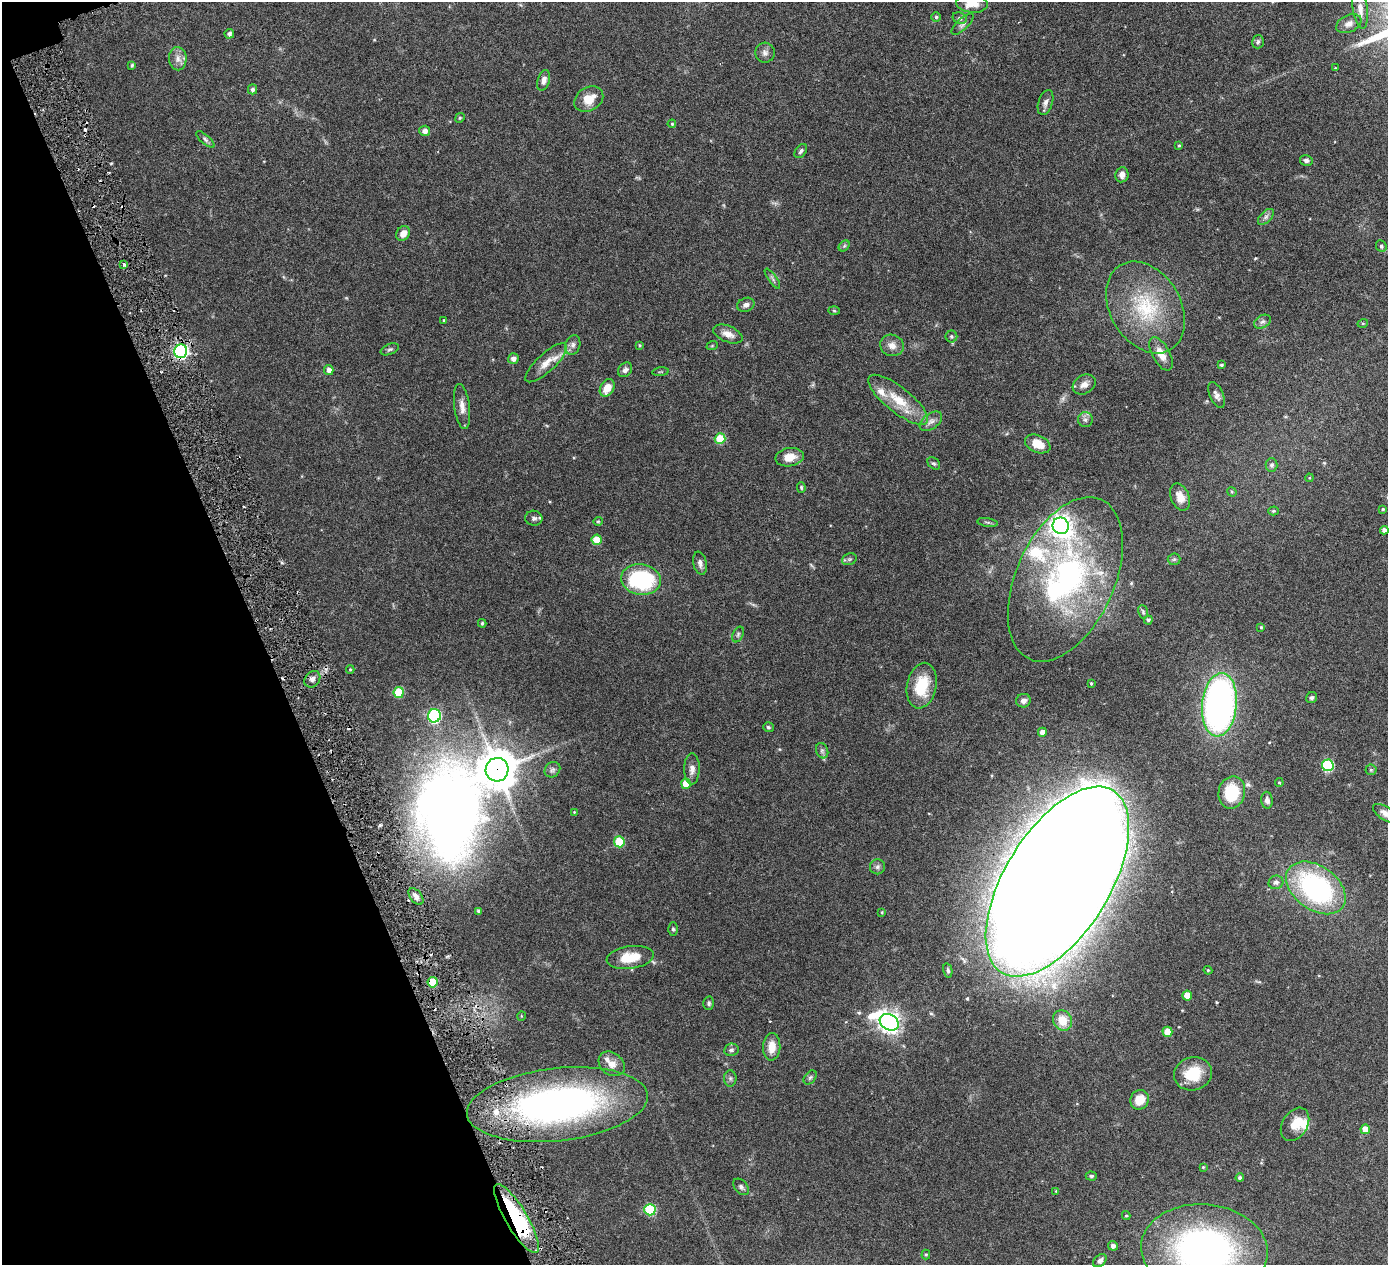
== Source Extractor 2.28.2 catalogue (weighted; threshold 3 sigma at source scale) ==
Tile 5 of 4 x 4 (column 1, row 2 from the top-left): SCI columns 15-1400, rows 2713-3975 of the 5576 x 5554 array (HDU 1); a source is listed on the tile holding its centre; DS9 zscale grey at full resolution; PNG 1390 x 1267 px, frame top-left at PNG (2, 2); each listed source drawn as its Kron ellipse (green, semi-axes under 4 px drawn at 4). Shown black and unused: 19% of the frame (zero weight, under 3 of 6 exposures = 1% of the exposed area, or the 3 px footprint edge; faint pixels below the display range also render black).
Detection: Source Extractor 2.28.2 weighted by HDU 2 'WHT'; one run over the whole footprint, this tile lists its part. Background 0.0801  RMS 0.0034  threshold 0.0139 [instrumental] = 3 sigma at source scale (4.09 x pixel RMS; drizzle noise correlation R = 1.36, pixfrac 0.8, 0.05/0.05 arcsec/px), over >= 5 px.
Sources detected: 163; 1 too faint to see at this stretch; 1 inside a brighter object's white glare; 6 cosmic-ray / hot-pixel residue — neither listed nor drawn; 6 inside a brighter listed object's ellipse — not listed separately; the other 149 listed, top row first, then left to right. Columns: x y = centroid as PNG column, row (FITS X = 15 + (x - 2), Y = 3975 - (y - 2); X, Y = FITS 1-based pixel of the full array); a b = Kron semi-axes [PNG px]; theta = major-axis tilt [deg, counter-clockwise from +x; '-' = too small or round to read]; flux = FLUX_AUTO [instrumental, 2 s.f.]
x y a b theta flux
972 3 16 9 -6 4.1
1360 9 20 7 -82 2.2
936 17 4 4 - 0.5
960 18 7 5 -22 0.64
963 24 14 5 44 1
1349 24 13 8 25 1.6
229 34 5 5 - 0.84
1258 42 7 6 - 0.59
765 53 10 9 - 1.3
178 59 11 9 -87 2
132 65 4 3 - 0.46
1335 68 4 3 - 0.21
544 80 10 6 73 1.4
252 89 5 4 - 0.73
589 99 15 11 33 4.6
1046 102 13 7 72 1.3
460 118 5 4 - 0.38
672 124 4 4 - 0.39
425 131 5 5 - 1.3
205 139 11 4 -41 0.8
1179 145 4 3 - 0.38
801 151 8 5 55 0.74
1306 160 6 5 - 0.88
1122 175 8 6 81 1.5
1266 217 10 5 45 0.92
403 233 8 6 55 2.3
844 246 6 4 45 0.52
1381 246 6 5 - 0.68
124 264 4 3 - 0.9
772 279 12 3 -54 0.65
746 305 9 6 22 1.2
1145 307 49 35 -59 24
834 311 6 4 -2 0.33
444 320 3 2 - 0.3
1262 322 9 6 29 0.92
1363 323 5 3 - 0.29
728 334 15 8 -22 2.4
951 336 6 6 - 0.57
573 345 10 7 73 1.2
640 345 4 3 - 0.31
892 345 12 10 -18 2.2
712 346 6 3 19 0.28
390 349 9 5 22 0.68
181 351 7 6 - 66
1161 354 18 8 -61 3.4
513 359 5 5 - 1.2
546 363 27 9 43 3.6
1221 365 4 3 - 0.55
329 370 5 4 - 1.4
625 370 8 6 49 1.1
661 372 8 3 5 0.38
1084 384 12 9 30 1.8
607 388 9 6 60 4
1217 395 13 6 -65 1.5
898 400 37 12 -38 8.6
462 406 23 7 -83 2.4
1085 420 7 7 - 1
931 421 13 7 37 1.5
720 439 5 5 - 11
1038 444 13 8 -23 4.8
790 457 14 9 9 3.5
934 463 7 5 -45 0.55
1271 465 6 6 - 0.83
1309 478 4 3 - 0.25
801 487 5 4 - 0.38
1232 492 5 4 - 0.3
1180 497 14 9 -66 3.1
1383 509 4 3 - 0.33
1273 511 5 4 - 0.44
534 518 8 7 - 1
598 521 4 4 - 0.32
987 522 10 4 -8 0.56
1061 526 8 8 - 180
1384 530 4 4 - 1.2
597 540 5 5 - 5.8
849 559 7 5 19 0.6
1174 559 6 5 - 0.53
700 563 12 6 -79 1.2
1065 579 87 49 66 73
641 580 20 15 -9 28
1143 612 7 4 -74 0.45
1148 620 4 4 - 0.58
482 623 4 3 - 0.42
1261 627 4 4 - 0.3
738 634 8 5 64 0.62
350 669 4 4 - 0.33
312 679 9 7 49 1.2
1091 683 4 3 - 0.33
922 686 23 14 78 9.8
399 692 5 5 - 11
1312 698 6 5 - 0.61
1023 701 7 6 - 1.3
1219 705 32 17 84 130
434 716 7 6 - 37
768 727 5 5 - 0.56
1042 732 4 4 - 1.7
822 751 8 6 -70 0.79
1328 765 6 6 - 26
692 769 15 7 90 1.8
497 770 12 11 - 670
552 770 8 7 - 0.84
1371 770 5 5 - 0.41
1279 783 4 3 - 0.35
686 784 5 5 - 4.8
1232 792 16 13 77 12
1267 800 8 5 -84 1.2
574 812 4 4 - 0.25
1385 813 13 6 -34 1.7
619 842 5 5 - 12
877 867 8 7 - 0.92
1057 882 107 52 58 4100
1276 882 7 6 - 0.95
1316 888 33 22 -36 53
416 896 9 5 -51 1.3
479 911 4 3 - 0.75
882 912 3 3 - 0.27
673 929 6 5 - 0.48
630 957 23 11 8 6.8
948 970 7 4 -78 0.59
1208 970 4 4 - 0.33
433 982 5 5 - 6.4
1187 995 5 5 - 4
709 1003 7 5 -88 0.64
521 1016 5 3 - 0.22
1062 1020 10 9 - 5.1
889 1022 10 8 -30 200
1167 1032 5 5 - 3.9
772 1047 14 8 88 3.5
731 1050 7 6 - 0.79
612 1064 14 11 -38 2.6
1193 1074 19 16 17 8.6
810 1077 8 5 49 0.61
730 1078 8 6 -90 0.69
1140 1100 10 9 - 4.5
557 1105 91 36 6 120
1295 1124 18 12 58 4.7
1365 1129 5 5 - 3.5
1203 1167 4 4 - 0.28
1091 1176 6 4 -1 0.52
1240 1178 4 4 - 0.72
741 1187 9 6 -49 0.8
1056 1191 3 2 - 0.21
650 1210 5 5 - 19
1126 1216 4 4 - 0.35
516 1219 40 11 -59 35
1113 1246 5 4 - 1
1204 1250 63 45 -5 100
926 1254 5 4 - 0.35
1100 1261 8 5 44 1.1
Overlapping masked pixels (flux is a lower limit): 5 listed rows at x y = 181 351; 497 770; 433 982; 557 1105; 516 1219
Isophote crosses this tile's border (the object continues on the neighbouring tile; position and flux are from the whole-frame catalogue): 3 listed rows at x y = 972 3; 1385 813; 1204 1250